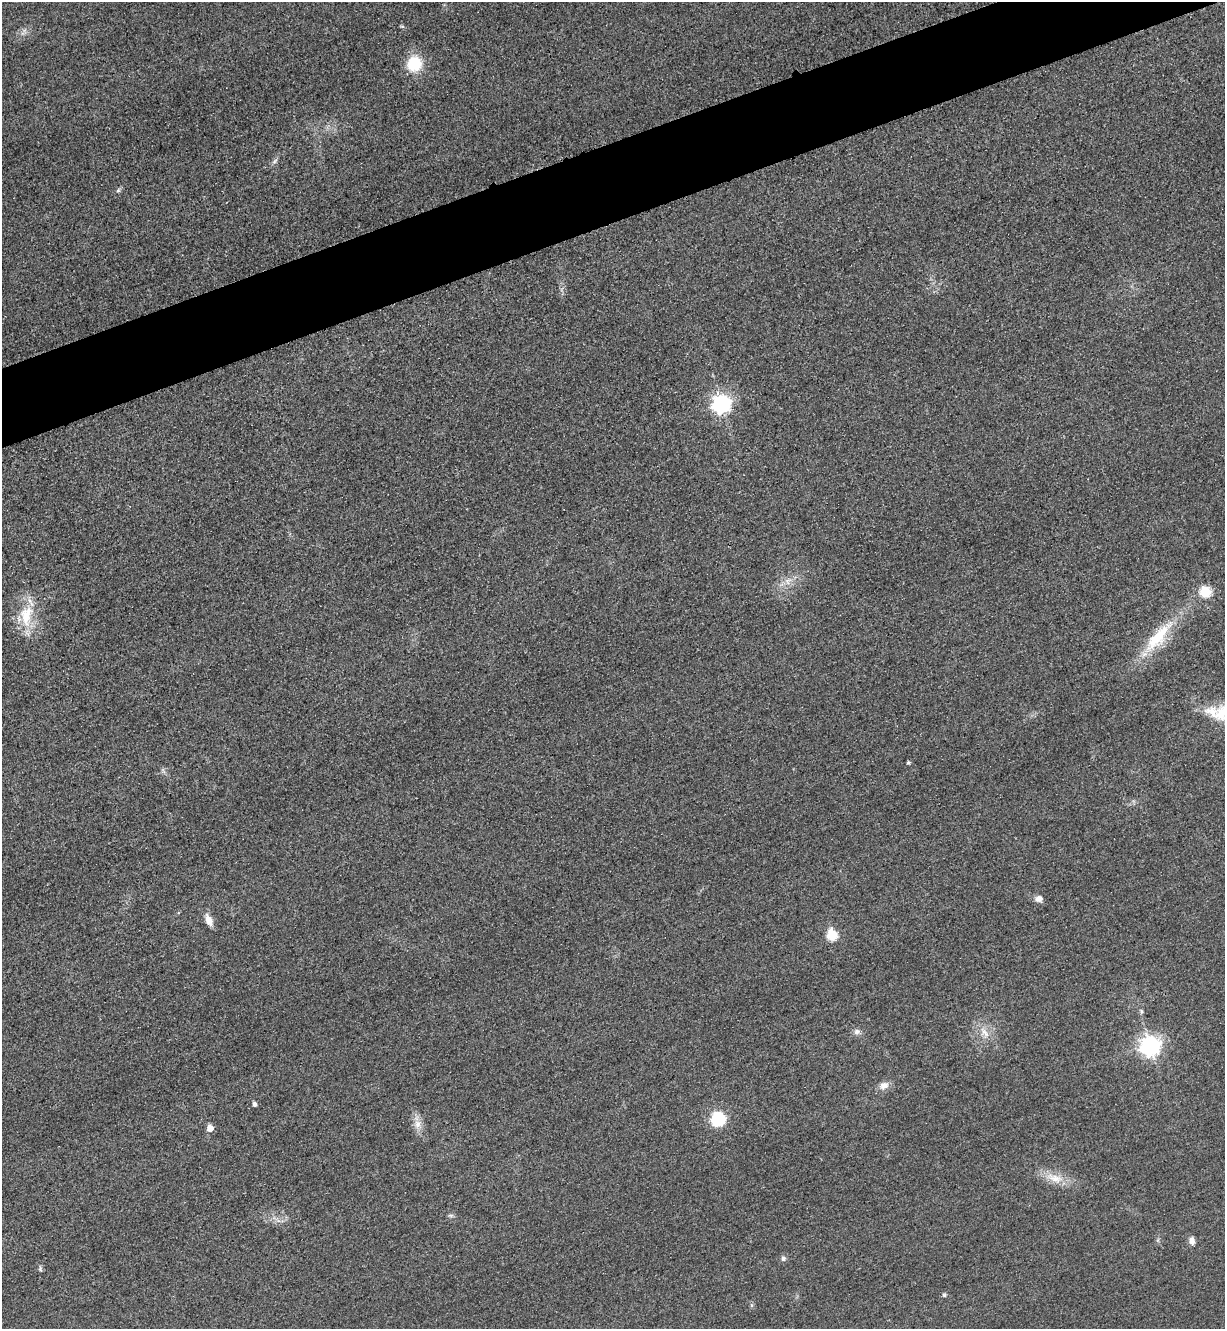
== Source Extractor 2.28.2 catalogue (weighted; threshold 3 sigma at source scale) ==
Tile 10 of 4 x 4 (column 2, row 3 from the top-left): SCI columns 1516-2738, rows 1357-2683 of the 5349 x 5365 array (HDU 1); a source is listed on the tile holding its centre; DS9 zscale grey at full resolution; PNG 1227 x 1331 px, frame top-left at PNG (2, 2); no overlay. Shown black and unused: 5% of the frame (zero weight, under 3 of 4 exposures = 3% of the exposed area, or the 3 px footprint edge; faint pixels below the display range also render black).
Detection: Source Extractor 2.28.2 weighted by HDU 2 'WHT'; one run over the whole footprint, this tile lists its part. Background 0.0587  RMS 0.017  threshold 0.0753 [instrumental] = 3 sigma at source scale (4.5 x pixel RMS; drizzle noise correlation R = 1.50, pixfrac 1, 0.05/0.05 arcsec/px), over >= 5 px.
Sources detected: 30; all 30 listed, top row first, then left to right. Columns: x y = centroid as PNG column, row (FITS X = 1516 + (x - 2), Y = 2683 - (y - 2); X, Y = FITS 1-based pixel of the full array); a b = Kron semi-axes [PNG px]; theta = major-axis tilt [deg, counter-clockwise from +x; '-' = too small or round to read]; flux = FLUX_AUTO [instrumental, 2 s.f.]
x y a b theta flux
402 26 6 4 -18 2.2
414 63 14 13 - 65
275 161 9 4 42 3.8
118 190 6 5 - 3.1
721 404 7 7 - 710
788 581 12 9 52 14
1205 592 6 6 - 110
26 616 33 18 83 61
1158 637 58 16 50 87
1219 713 43 23 -4 73
908 763 4 4 - 2.8
1039 899 10 7 12 9.3
209 920 15 8 -67 16
832 935 6 6 - 110
1141 1011 7 5 -77 2.9
857 1032 8 8 - 7.3
984 1032 19 7 -51 16
1150 1046 8 7 - 950
884 1086 14 10 30 12
254 1104 4 4 - 5.9
718 1119 7 6 - 260
417 1124 13 9 86 14
210 1128 5 5 - 20
1055 1178 28 12 -19 31
451 1215 9 4 0 3.4
1192 1241 8 6 -79 9.6
783 1259 6 5 - 4.9
40 1269 8 4 -84 3
944 1295 6 5 - 3
751 1305 7 4 -71 2.6
Isophote crosses this tile's border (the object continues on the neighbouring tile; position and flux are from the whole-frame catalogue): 1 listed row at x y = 1219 713